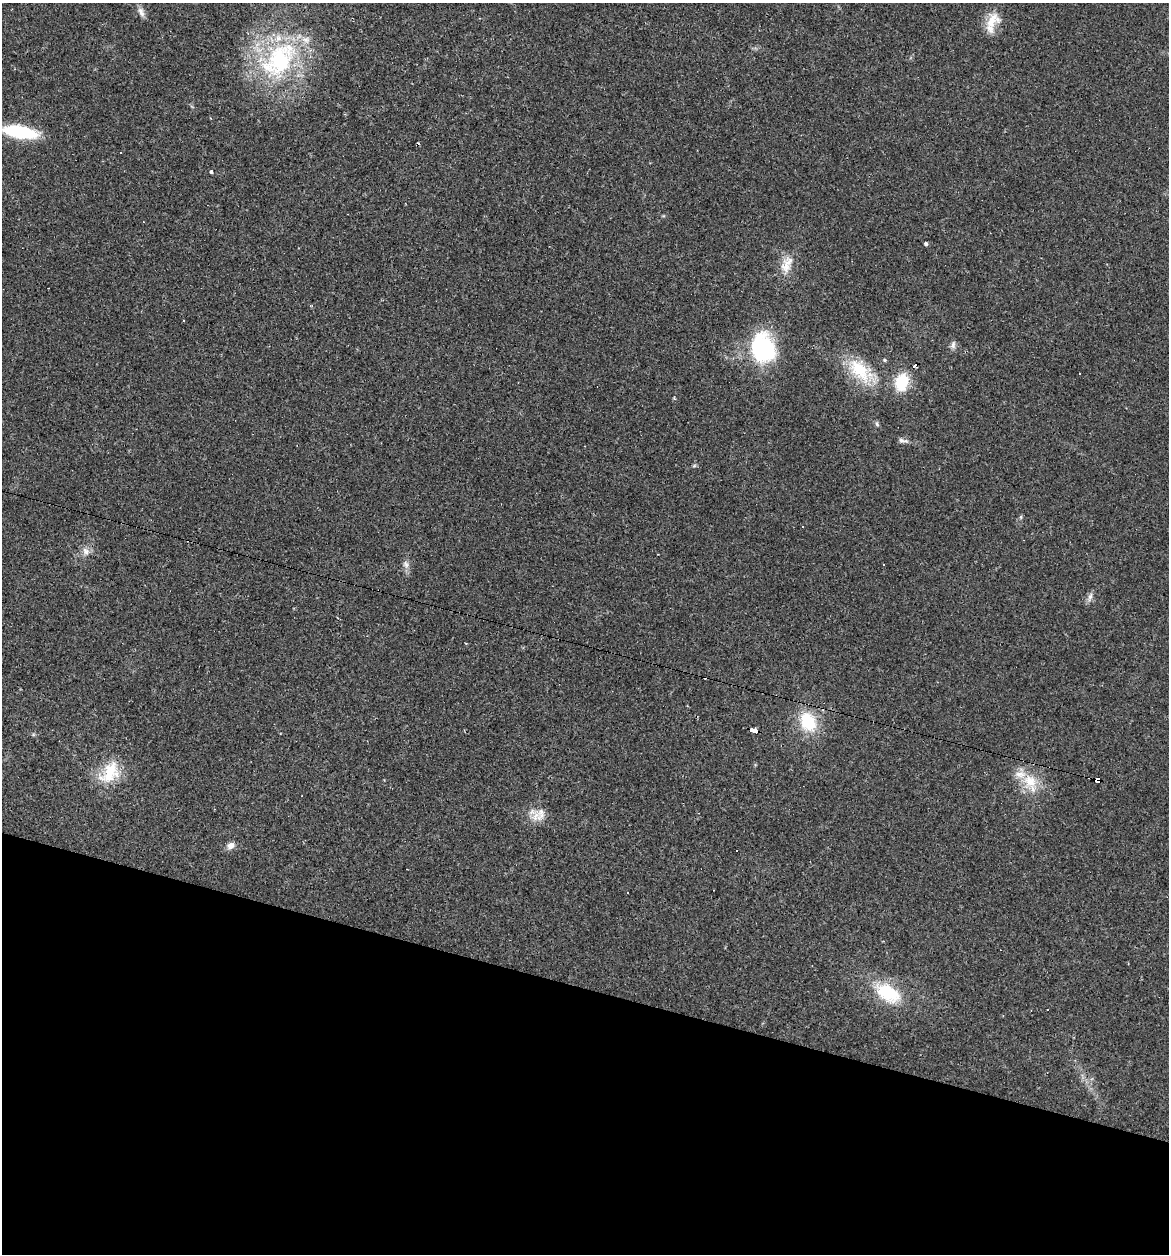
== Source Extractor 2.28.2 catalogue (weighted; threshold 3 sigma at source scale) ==
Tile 15 of 4 x 4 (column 3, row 4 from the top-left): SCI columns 2611-3777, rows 72-1323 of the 5079 x 5086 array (HDU 1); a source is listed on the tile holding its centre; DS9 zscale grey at full resolution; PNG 1171 x 1256 px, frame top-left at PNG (2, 3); no overlay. Shown black and unused: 21% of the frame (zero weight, under 2 of 3 exposures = <1% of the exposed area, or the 3 px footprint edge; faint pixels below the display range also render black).
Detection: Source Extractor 2.28.2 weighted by HDU 2 'WHT'; one run over the whole footprint, this tile lists its part. Background 0.0227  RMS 0.0044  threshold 0.0197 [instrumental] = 3 sigma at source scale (4.5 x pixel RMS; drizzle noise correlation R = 1.50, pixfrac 1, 0.05/0.05 arcsec/px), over >= 5 px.
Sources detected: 41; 8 cosmic-ray / hot-pixel residue — not listed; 2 inside a brighter listed object's ellipse — not listed separately; the other 31 listed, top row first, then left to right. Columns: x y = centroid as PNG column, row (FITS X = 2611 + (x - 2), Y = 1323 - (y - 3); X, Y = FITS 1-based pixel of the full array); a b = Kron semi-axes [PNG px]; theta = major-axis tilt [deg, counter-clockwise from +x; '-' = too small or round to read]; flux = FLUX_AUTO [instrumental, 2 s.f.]
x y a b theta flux
141 12 15 7 -69 2.3
992 22 28 14 68 8.7
279 60 63 41 48 69
20 132 31 10 -10 36
211 172 3 3 - 1.6
926 243 3 3 - 2.3
787 264 28 14 70 7.7
953 345 11 7 75 1.7
763 348 36 28 -77 42
885 360 5 4 - 0.61
861 371 44 22 -40 22
902 382 18 14 72 16
877 424 8 5 -75 0.89
903 441 15 6 -11 1.8
694 466 6 4 19 0.62
1021 517 6 5 - 0.66
802 526 3 3 - 1
86 551 12 7 -32 2.3
406 564 11 9 -65 2.1
884 564 3 3 - 1.6
1090 597 14 6 72 2
808 722 20 14 -62 22
754 731 8 4 -14 55
110 772 32 21 54 17
1030 781 26 22 -66 14
1097 781 6 4 -11 120
536 816 17 15 16 6.5
230 846 11 8 30 2.6
628 892 3 3 - 2.5
888 993 33 19 -32 24
1047 1010 2 2 - 0.23
Overlapping masked pixels (flux is a lower limit): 2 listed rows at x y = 754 731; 1097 781
Isophote crosses this tile's border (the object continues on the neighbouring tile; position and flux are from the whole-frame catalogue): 1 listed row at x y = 20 132